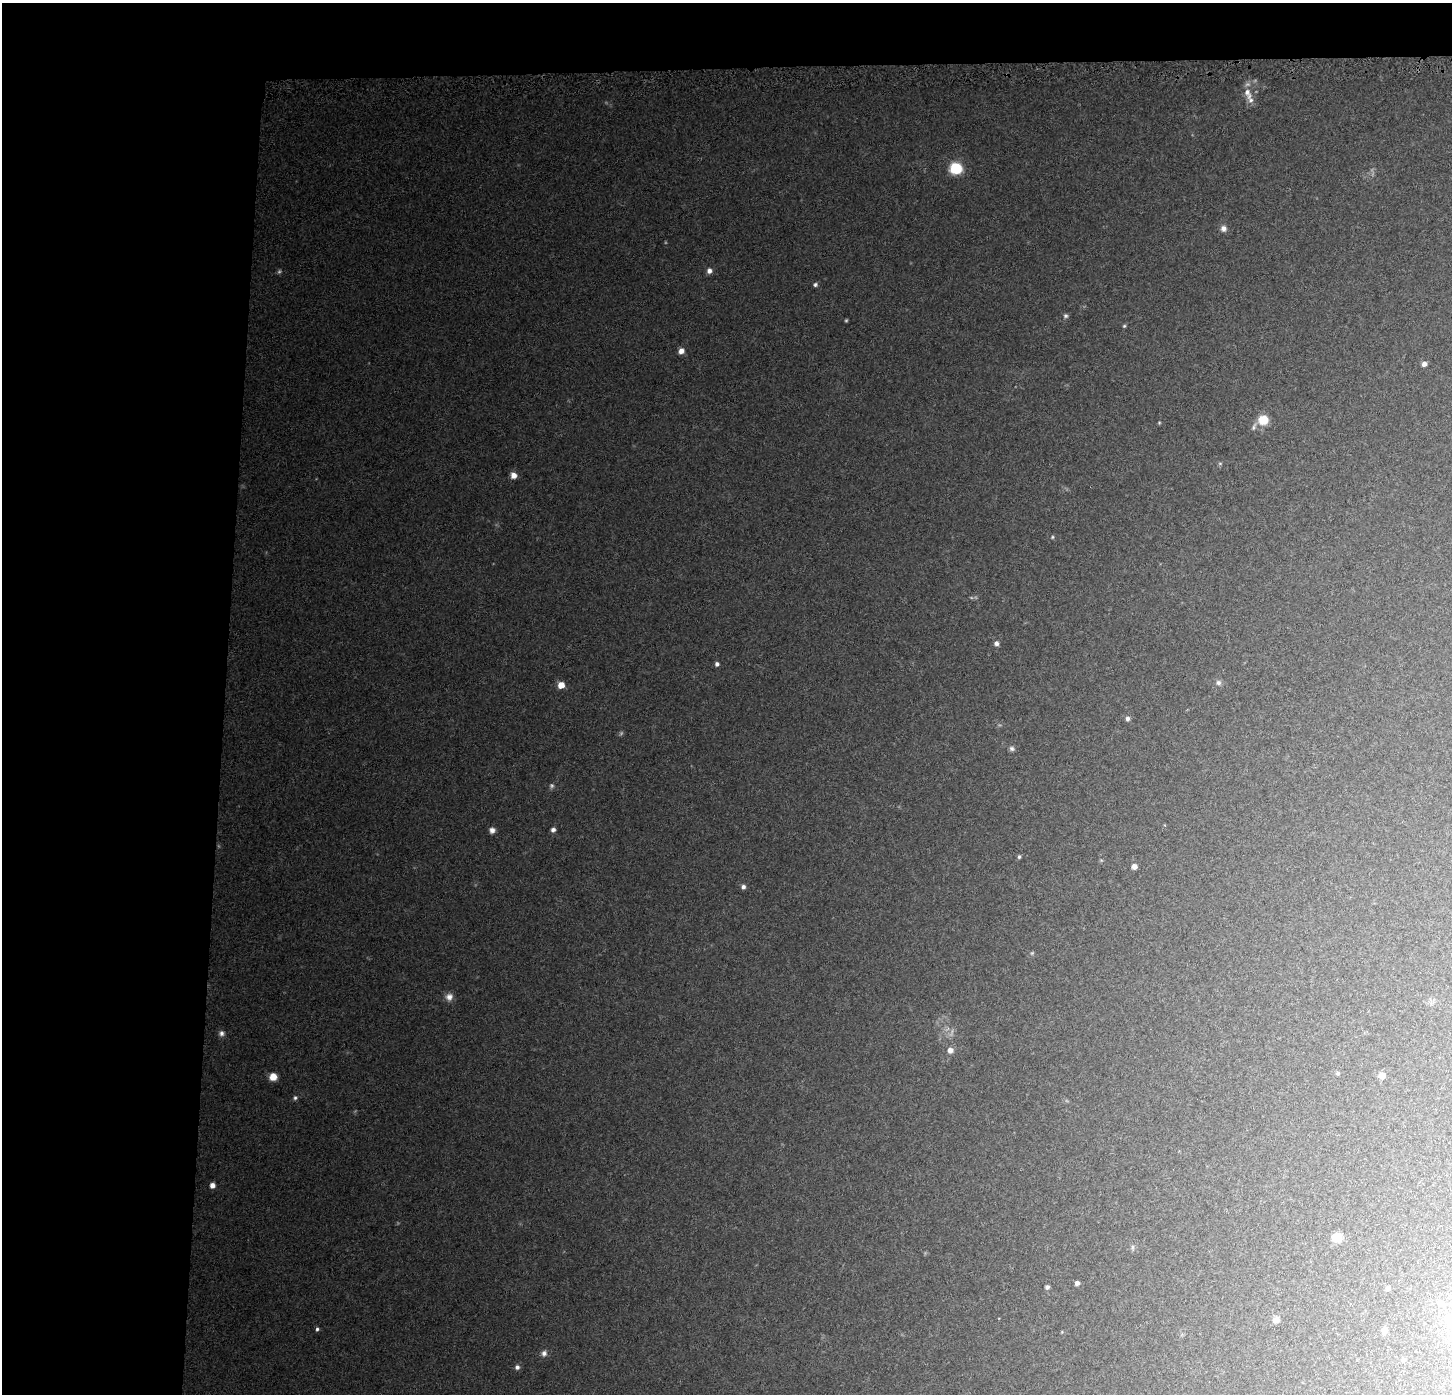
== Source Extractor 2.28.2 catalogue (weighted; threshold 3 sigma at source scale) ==
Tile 1 of 3 x 3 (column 1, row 1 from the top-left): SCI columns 1-1450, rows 3021-4412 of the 4359 x 4647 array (HDU 1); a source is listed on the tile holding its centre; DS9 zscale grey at full resolution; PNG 1454 x 1396 px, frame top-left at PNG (2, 3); no overlay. Shown black and unused: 19% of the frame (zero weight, under 3 of 5 exposures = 2% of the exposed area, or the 3 px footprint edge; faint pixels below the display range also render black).
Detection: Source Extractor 2.28.2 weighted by HDU 2 'WHT'; one run over the whole footprint, this tile lists its part. Background 0.0273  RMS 0.0037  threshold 0.0165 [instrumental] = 3 sigma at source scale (4.5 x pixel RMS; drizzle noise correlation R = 1.50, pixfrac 1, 0.0396/0.0396 arcsec/px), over >= 5 px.
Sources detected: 53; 4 too faint to see at this stretch — not listed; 1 inside a brighter listed object's ellipse — not listed separately; the other 48 listed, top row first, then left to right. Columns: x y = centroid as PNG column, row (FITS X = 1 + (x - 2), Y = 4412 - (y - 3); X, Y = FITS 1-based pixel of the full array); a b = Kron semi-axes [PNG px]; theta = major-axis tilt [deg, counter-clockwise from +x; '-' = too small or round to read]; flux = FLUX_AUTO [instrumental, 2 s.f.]
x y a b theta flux
1248 93 19 10 -71 4
956 168 10 9 - 14
1223 228 7 7 - 1.9
709 271 7 6 - 1.7
815 284 6 5 - 0.8
1066 316 6 6 - 0.8
1124 326 4 4 - 0.47
681 351 6 6 - 2.2
1424 364 5 5 - 1.9
1263 420 8 8 - 10
1159 423 4 4 - 0.36
1254 426 13 6 66 1.4
1220 463 6 4 0 0.5
514 475 7 7 - 2.6
1052 537 5 4 - 0.45
996 643 6 5 - 1.3
717 664 4 4 - 1.3
1218 683 8 7 - 1.2
561 685 5 5 - 7.7
1127 719 7 5 -86 1.1
1012 749 7 6 - 1
551 786 7 6 - 0.84
492 830 6 6 - 1.7
553 830 5 5 - 1.2
1019 857 5 4 - 0.61
1134 866 6 5 - 1.7
743 887 5 5 - 1.1
1032 953 6 4 45 0.52
449 997 10 9 - 2.3
221 1033 8 7 - 1.4
950 1050 7 7 - 2.2
1337 1073 5 5 - 0.64
1382 1075 5 5 - 4.3
273 1077 6 6 - 5.8
295 1098 6 5 - 0.76
212 1185 5 5 - 2.1
1337 1237 10 9 - 5
1132 1247 8 4 -90 0.71
1077 1283 4 4 - 1.4
1047 1287 5 5 - 0.99
1388 1288 5 5 - 1.1
1439 1303 8 7 - 1.2
1276 1320 6 6 - 3
317 1329 5 4 - 0.74
1384 1331 6 6 - 1.9
544 1353 8 7 - 1.5
1403 1360 5 5 - 0.71
517 1367 6 6 - 1.2